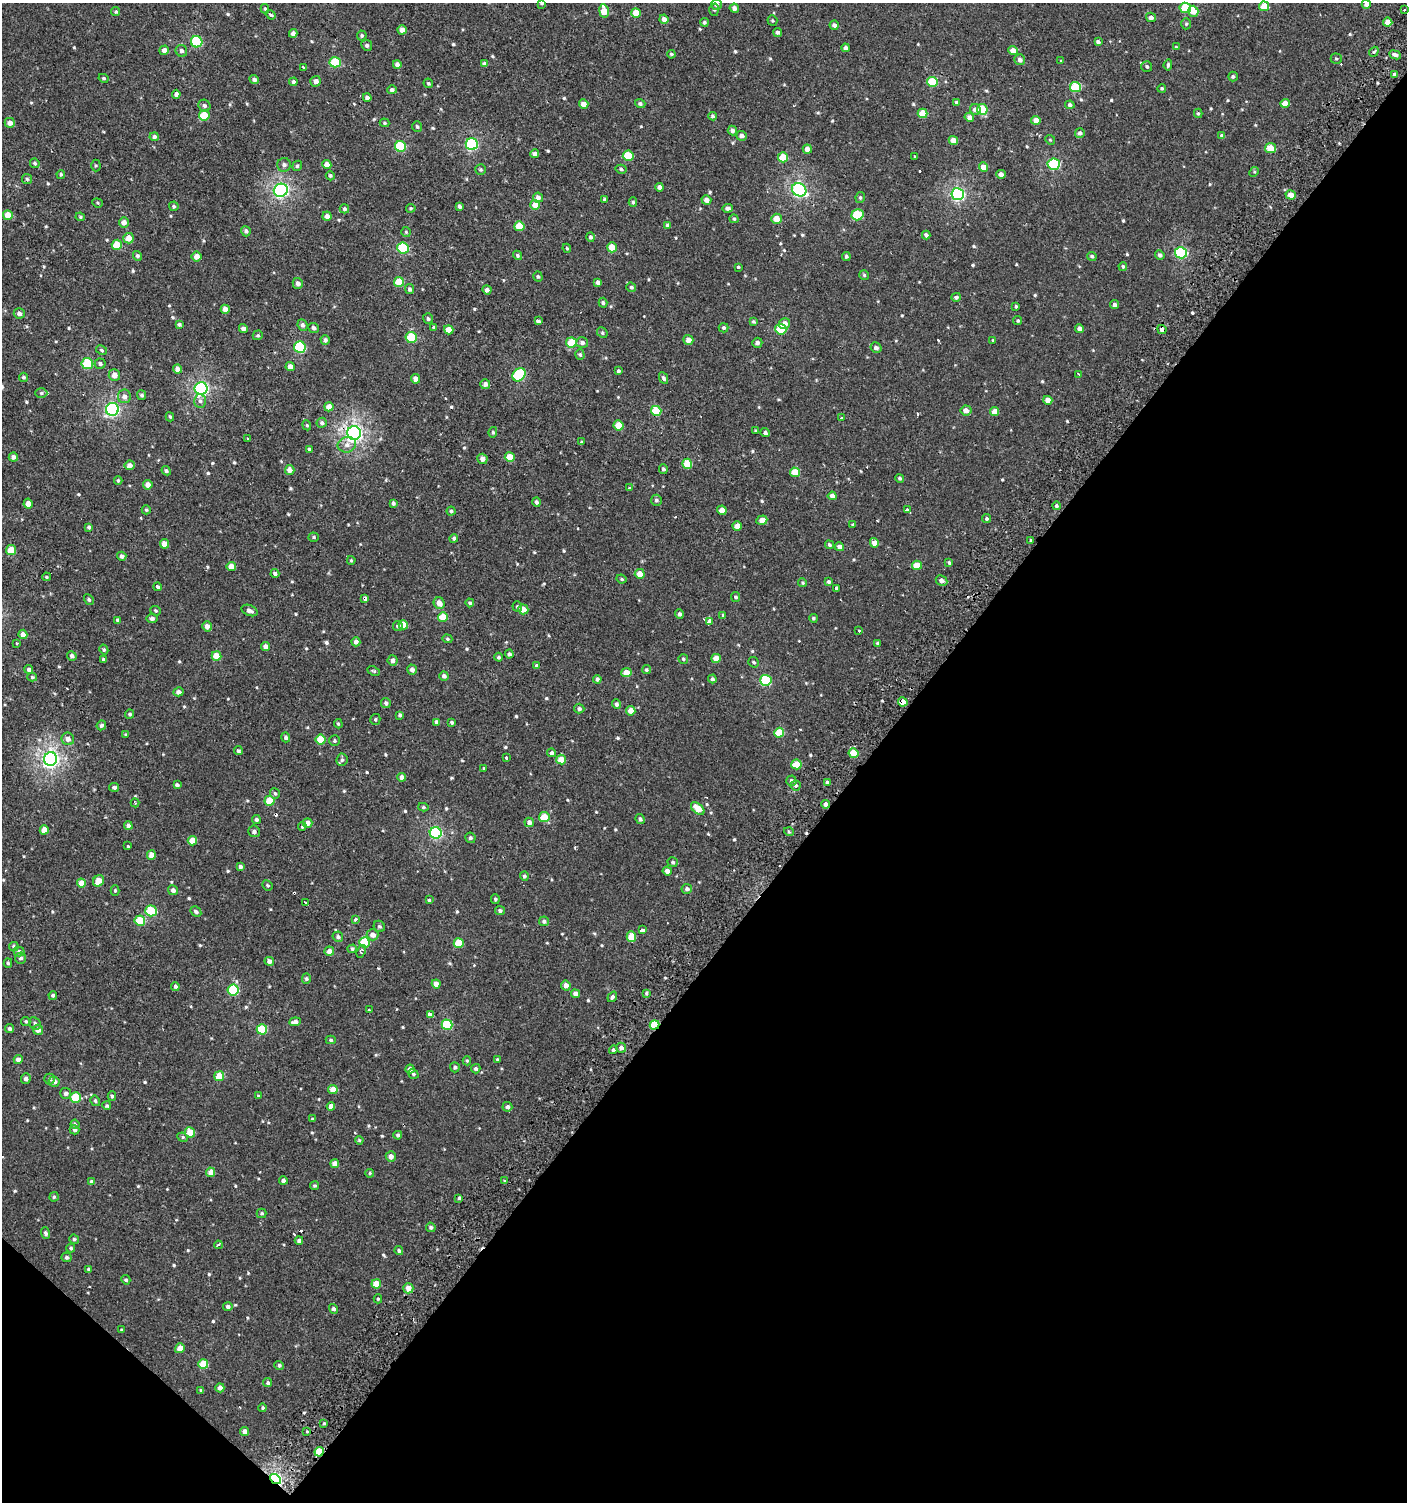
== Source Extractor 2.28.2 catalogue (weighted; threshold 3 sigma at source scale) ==
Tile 15 of 4 x 4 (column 3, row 4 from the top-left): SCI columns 3018-4422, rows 7-1506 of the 6059 x 6037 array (HDU 1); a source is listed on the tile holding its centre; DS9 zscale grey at full resolution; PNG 1409 x 1504 px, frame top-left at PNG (2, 3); each listed source drawn as its Kron ellipse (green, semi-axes under 4 px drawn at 4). Shown black and unused: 40% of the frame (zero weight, under 2 of 3 exposures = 2% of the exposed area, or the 3 px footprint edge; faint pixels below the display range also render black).
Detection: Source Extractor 2.28.2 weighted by HDU 2 'WHT'; one run over the whole footprint, this tile lists its part. Background 7.31e-04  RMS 0.0038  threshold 0.0169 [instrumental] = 3 sigma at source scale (4.5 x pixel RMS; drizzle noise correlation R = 1.50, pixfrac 1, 0.0396/0.0396 arcsec/px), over >= 5 px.
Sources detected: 667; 18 cosmic-ray / hot-pixel residue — neither listed nor drawn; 1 inside a brighter listed object's ellipse — not listed separately; of the other 648, all 500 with FLUX_AUTO >= 0.465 (the completeness limit of this list) listed and drawn (148 fainter detections not listed), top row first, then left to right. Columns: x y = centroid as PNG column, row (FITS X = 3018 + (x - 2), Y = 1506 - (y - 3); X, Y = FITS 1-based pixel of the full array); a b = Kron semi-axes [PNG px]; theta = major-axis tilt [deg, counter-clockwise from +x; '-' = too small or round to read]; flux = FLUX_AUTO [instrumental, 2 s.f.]
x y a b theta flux
541 3 4 3 - 0.53
1366 4 5 4 - 1.4
717 5 5 5 - 1.1
1264 6 5 5 - 6.7
734 8 5 4 - 1.4
1185 8 6 5 - 12
265 9 5 4 - 0.52
714 10 6 5 - 0.57
1404 10 3 2 - 0.78
604 11 7 5 -80 6
1193 11 5 5 - 4.8
116 12 4 4 - 0.53
636 13 5 5 - 5.4
271 15 5 4 - 0.85
1151 17 5 4 - 1.5
664 19 4 4 - 2.2
772 21 5 5 - 0.52
704 22 4 4 - 0.69
1388 22 4 4 - 3.3
1186 24 5 4 - 0.59
834 25 4 4 - 1.2
402 30 4 4 - 2.8
778 32 4 4 - 1.1
293 33 4 4 - 1.8
362 35 5 5 - 0.65
197 42 6 5 - 25
1098 42 4 3 - 0.87
367 45 5 5 - 0.84
1176 47 3 3 - 0.47
846 48 4 4 - 1.4
164 50 5 4 - 2
1013 50 5 4 - 2.8
181 51 6 5 - 1.2
1374 52 5 3 - 0.57
671 54 4 4 - 0.58
1395 55 6 4 -24 1.4
1336 59 6 5 - 0.57
1020 60 5 5 - 1.4
1061 61 3 2 - 1.3
335 62 5 5 - 15
397 64 4 4 - 1.1
484 64 4 4 - 1.5
1168 65 5 3 - 0.69
1147 66 5 5 - 0.75
303 67 3 2 - 0.75
1394 74 4 4 - 0.54
1233 76 5 5 - 0.77
103 78 5 4 - 0.58
254 79 5 4 - 1
316 81 5 5 - 1.6
293 82 4 4 - 0.98
932 82 5 5 - 13
428 83 5 4 - 0.54
1075 87 5 5 - 15
1162 88 4 4 - 0.56
392 90 5 4 - 0.83
176 94 4 4 - 1.4
367 97 4 4 - 1.1
957 102 4 4 - 0.8
1285 103 5 4 - 3.9
584 104 5 4 - 2.5
640 104 5 4 - 0.88
1070 105 5 4 - 0.89
204 106 6 5 - 1.1
975 109 5 5 - 1.9
982 109 5 5 - 14
923 113 5 4 - 7.4
1198 113 4 3 - 0.53
204 115 5 5 - 8.8
713 116 4 4 - 0.78
969 117 5 4 - 1.7
1036 120 5 4 - 2.9
10 123 5 5 - 1.9
384 123 5 4 - 0.52
417 127 5 5 - 0.65
732 131 5 4 - 1.4
1080 133 5 4 - 1.1
741 136 5 4 - 1.6
1222 136 4 4 - 1.3
154 137 4 4 - 1
953 140 5 4 - 3.3
1050 140 5 4 - 0.48
472 144 6 6 - 42
400 146 5 5 - 20
1271 148 5 5 - 6.7
807 149 4 4 - 2.3
535 154 4 4 - 1.5
628 156 5 5 - 12
914 156 3 3 - 0.91
783 157 5 5 - 8
35 163 5 4 - 0.67
1054 164 6 5 - 35
96 165 6 4 -89 0.53
284 165 7 6 - 1.1
327 165 4 4 - 3.5
297 166 5 4 - 0.79
983 167 4 4 - 3.5
481 169 5 5 - 0.63
621 169 5 4 - 0.71
1254 172 5 4 - 0.49
61 174 4 4 - 0.62
1001 174 4 4 - 1.5
330 176 4 4 - 0.57
27 179 5 5 - 0.59
659 187 4 4 - 1.4
281 190 7 6 - 89
799 190 7 6 - 76
958 194 6 6 - 68
1291 195 5 4 - 3.6
538 198 5 5 - 1.8
860 198 5 4 - 0.64
605 200 4 3 - 0.71
706 200 5 4 - 2.1
633 202 5 4 - 0.55
97 203 5 4 - 0.47
535 205 5 5 - 3.8
174 206 5 5 - 0.71
459 206 4 3 - 0.87
411 208 5 4 - 0.56
727 208 5 4 - 1.1
344 209 5 4 - 0.75
8 215 5 5 - 5.3
857 215 6 5 - 16
327 216 4 4 - 1.8
80 217 5 4 - 0.49
734 219 4 4 - 0.61
776 219 5 5 - 4.3
124 222 5 5 - 1.9
668 225 4 4 - 1.3
519 226 5 5 - 8.4
246 231 5 5 - 0.99
406 232 5 5 - 0.53
926 235 4 4 - 1.2
590 237 5 4 - 0.91
129 238 5 5 - 4.1
117 245 5 5 - 9.2
612 247 5 5 - 5.5
403 248 6 5 - 24
567 248 5 4 - 0.49
1181 253 6 5 - 39
517 255 5 4 - 0.65
1160 255 5 4 - 1.1
137 256 5 4 - 0.76
197 256 5 5 - 2.6
846 256 4 4 - 0.84
1092 256 5 4 - 0.83
1123 266 4 4 - 0.56
738 267 3 3 - 1.7
864 275 5 5 - 0.55
538 276 5 4 - 0.6
399 282 5 5 - 8.2
598 282 4 4 - 1.5
298 283 5 5 - 1.4
631 287 5 4 - 0.63
410 289 5 4 - 0.9
487 290 4 4 - 1.4
956 297 5 4 - 0.84
603 303 5 4 - 0.81
1114 305 4 4 - 1.2
1016 306 4 3 - 0.48
225 309 5 4 - 2.6
19 313 5 5 - 1.3
428 319 5 5 - 0.82
538 321 3 3 - 19
753 321 4 4 - 0.5
1018 321 4 4 - 0.56
784 323 5 5 - 2.4
179 324 4 4 - 0.72
302 325 6 5 - 1
434 327 3 3 - 6.4
314 328 5 4 - 1
724 328 5 4 - 0.65
243 329 4 4 - 1.5
781 329 5 5 - 16
1079 329 4 4 - 1.7
1162 329 5 4 - 8.2
449 330 5 4 - 4.1
602 333 6 5 - 0.59
258 335 5 4 - 0.64
411 337 5 5 - 18
325 340 5 4 - 0.97
688 340 5 5 - 2.6
993 340 4 3 - 0.47
582 342 6 5 - 1.3
571 343 5 5 - 8.3
757 343 5 5 - 1.3
300 347 6 5 - 26
876 348 6 5 - 1.3
101 350 6 4 -29 0.59
580 355 5 4 - 0.67
87 363 6 5 - 21
100 364 5 5 - 0.87
290 367 4 4 - 2.5
177 369 4 4 - 1.9
618 371 4 3 - 0.61
1079 374 3 2 - 0.53
114 375 6 6 - 2.7
519 375 7 5 46 25
24 377 4 4 - 0.68
663 378 6 4 -66 0.84
416 379 4 4 - 2.5
485 384 5 5 - 1.4
201 388 6 6 - 73
41 393 6 5 - 0.61
142 395 5 4 - 0.81
124 396 7 6 - 1.8
1048 400 4 4 - 3.2
200 401 7 6 - 1.1
329 407 4 4 - 3.3
112 409 6 6 - 71
966 410 5 5 - 2.3
656 411 5 5 - 12
994 411 4 4 - 3.4
170 417 5 3 - 0.56
841 417 3 3 - 1.7
322 423 5 5 - 0.87
307 425 5 4 - 0.5
618 425 5 5 - 6
756 431 4 3 - 0.56
493 432 5 4 - 0.63
354 433 7 7 - 130
765 433 4 4 - 0.83
248 439 3 3 - 1.1
581 442 3 3 - 1.1
347 445 9 7 17 2
309 449 4 3 - 0.73
13 457 4 4 - 1.4
510 457 5 5 - 7.6
482 459 5 5 - 1.7
687 464 5 5 - 8.6
130 465 5 5 - 2
663 469 5 4 - 0.68
290 470 5 5 - 2.5
166 471 5 4 - 0.75
795 472 5 4 - 6.9
900 478 4 4 - 0.8
118 480 4 4 - 0.47
148 485 4 4 - 2.5
630 488 3 3 - 6.4
832 496 4 4 - 2.1
656 500 5 5 - 0.73
537 502 5 4 - 0.91
393 503 4 3 - 0.91
28 504 5 4 - 3
1056 506 4 4 - 0.67
146 510 4 4 - 0.5
722 510 4 4 - 2.7
907 510 4 3 - 13
451 511 4 4 - 0.69
987 519 4 4 - 0.72
762 520 5 4 - 2.6
853 525 3 3 - 0.52
737 526 4 4 - 3.2
89 527 4 4 - 0.82
314 537 5 4 - 0.57
454 538 4 4 - 0.89
1031 541 3 3 - 0.7
874 543 5 4 - 2.9
164 544 5 4 - 3.5
829 545 4 4 - 0.68
839 547 5 4 - 1.4
11 550 5 5 - 7.4
122 556 4 4 - 1.1
351 560 4 3 - 0.51
949 563 4 4 - 0.92
917 565 5 4 - 5.4
231 566 5 4 - 3.2
275 573 4 4 - 0.98
640 574 5 5 - 4.1
46 577 4 3 - 0.5
622 579 5 3 - 0.52
941 580 6 5 - 1.9
829 582 4 3 - 0.83
803 583 4 4 - 0.59
157 587 4 3 - 3.6
837 588 3 3 - 11
736 597 5 4 - 0.77
365 598 4 3 - 2.9
89 600 5 4 - 0.66
439 603 6 5 - 2.9
470 603 4 4 - 0.69
517 607 5 4 - 0.56
523 609 5 5 - 3.5
249 610 8 5 -21 1.5
155 611 5 4 - 0.55
679 614 4 4 - 1.1
723 615 4 4 - 0.52
443 617 5 4 - 6.5
152 618 5 4 - 1.2
813 618 4 4 - 0.61
117 620 4 3 - 0.67
709 622 4 4 - 53
403 625 5 4 - 4.7
207 626 5 5 - 2.3
398 626 5 4 - 0.71
859 631 3 3 - 1.4
23 634 5 4 - 2.2
447 639 5 4 - 0.48
356 642 4 4 - 1.5
17 643 3 3 - 1.5
878 643 4 4 - 0.58
266 646 4 4 - 1.7
104 650 5 4 - 0.6
509 654 4 4 - 0.95
72 656 5 4 - 1.2
216 656 5 4 - 5.4
499 657 4 4 - 0.73
716 658 4 4 - 4.2
103 659 3 3 - 0.53
683 659 5 5 - 0.69
393 660 5 5 - 1.6
754 662 5 5 - 0.75
536 666 4 3 - 0.79
29 669 4 4 - 0.95
412 670 5 5 - 1.5
646 670 5 4 - 0.59
374 671 6 4 -25 0.57
626 672 5 4 - 3.8
444 676 5 4 - 1.2
32 677 5 4 - 0.5
597 679 4 4 - 1.3
712 679 4 4 - 0.99
766 680 5 5 - 24
179 692 5 4 - 1.7
903 702 4 4 - 3.2
386 703 5 5 - 1
616 704 5 4 - 1.3
579 709 5 5 - 0.88
631 711 4 4 - 4.2
130 714 4 4 - 0.65
400 715 4 4 - 0.87
375 719 5 5 - 0.56
437 722 4 4 - 1.2
452 722 4 3 - 0.74
338 724 5 4 - 0.5
101 725 5 4 - 0.71
779 733 5 5 - 11
126 735 4 3 - 0.51
286 737 5 4 - 1
68 739 6 6 - 1.9
321 739 5 5 - 8.1
335 741 5 5 - 0.6
238 751 4 4 - 0.71
551 753 4 4 - 0.78
853 753 5 4 - 8
506 758 3 3 - 0.94
51 759 7 6 - 130
342 760 6 5 - 0.8
561 760 5 5 - 5
796 764 5 5 - 7.7
484 768 4 4 - 0.49
402 777 4 4 - 1.7
791 781 5 5 - 1.1
827 782 3 3 - 0.61
177 785 4 3 - 1
796 785 5 5 - 0.8
114 787 5 4 - 0.92
275 793 5 5 - 0.77
269 801 5 5 - 7.6
135 803 4 3 - 0.47
826 804 4 4 - 2.1
423 807 5 4 - 0.56
698 808 8 5 -42 5.5
544 817 5 5 - 7
640 819 5 4 - 0.9
256 820 4 4 - 0.85
529 822 5 4 - 1.9
307 823 5 5 - 2.5
128 826 4 4 - 1.5
302 827 4 3 - 0.53
44 830 4 4 - 4.6
254 831 6 6 - 1.1
789 832 5 3 - 0.47
436 833 6 6 - 44
470 838 5 5 - 0.92
192 841 5 4 - 5.1
128 846 3 3 - 1
151 855 5 4 - 3.1
673 862 5 4 - 0.7
240 867 4 3 - 0.94
667 871 5 4 - 2
524 876 4 4 - 0.81
99 881 6 5 - 4.4
81 883 4 4 - 4.7
267 885 5 5 - 0.65
687 889 5 5 - 1.1
115 890 5 4 - 0.56
173 890 5 5 - 1.4
495 899 5 4 - 0.61
429 900 4 4 - 0.53
305 903 4 2 - 0.62
500 910 5 4 - 0.92
151 911 5 5 - 24
196 912 6 4 -47 1
355 919 3 3 - 1.7
140 921 5 5 - 9.7
544 921 5 5 - 1.1
379 926 6 5 - 0.82
642 930 4 3 - 3.3
373 935 6 5 - 2.3
338 937 5 5 - 0.98
631 937 5 4 - 6.3
365 942 5 5 - 15
459 943 5 5 - 8.9
14 946 5 4 - 0.91
352 949 5 4 - 0.71
19 951 5 5 - 1.1
329 951 5 4 - 2.3
361 952 6 3 68 0.95
20 958 5 5 - 0.9
269 961 5 4 - 1.7
8 963 5 4 - 0.53
306 978 5 4 - 0.61
436 984 4 4 - 2.6
566 985 5 4 - 2.3
175 986 4 4 - 0.88
233 990 5 5 - 25
646 993 3 3 - 0.62
575 994 4 4 - 2.3
53 995 4 4 - 0.75
612 997 5 4 - 0.99
369 1010 3 2 - 0.6
430 1014 4 3 - 6.5
26 1021 4 4 - 0.55
295 1022 6 4 7 1.9
35 1023 6 5 - 0.95
447 1025 5 5 - 21
654 1025 5 4 - 13
10 1029 4 4 - 0.9
262 1029 5 5 - 15
38 1030 5 5 - 2.4
331 1040 5 4 - 0.68
621 1048 5 5 - 1.4
613 1050 4 4 - 0.71
497 1059 4 3 - 0.5
18 1060 4 4 - 2
467 1061 4 4 - 0.47
455 1067 5 5 - 0.92
410 1069 4 4 - 1.3
476 1069 5 4 - 0.95
413 1074 5 4 - 0.62
219 1076 5 4 - 8.4
26 1079 5 5 - 1.5
49 1079 5 5 - 0.87
54 1082 5 5 - 1.7
333 1089 4 4 - 3.8
66 1093 5 5 - 1.1
112 1096 5 4 - 0.6
258 1096 4 3 - 0.55
76 1098 5 5 - 14
95 1101 5 4 - 0.72
107 1106 4 4 - 0.59
331 1106 4 4 - 2.6
507 1107 5 5 - 1
312 1119 4 3 - 0.54
75 1124 4 4 - 0.55
74 1130 5 4 - 0.97
190 1132 5 5 - 6.5
398 1135 4 4 - 0.82
183 1137 5 4 - 0.56
359 1140 4 4 - 0.49
391 1156 5 5 - 2
335 1164 4 4 - 2.8
211 1172 4 4 - 3
369 1173 4 3 - 0.53
283 1181 4 4 - 1.3
504 1181 3 3 - 3.6
92 1182 4 4 - 1.3
315 1186 4 4 - 0.57
54 1197 5 4 - 0.69
459 1198 4 3 - 0.6
262 1213 5 4 - 0.56
431 1227 5 4 - 0.91
45 1233 6 4 -69 0.92
74 1239 5 4 - 0.79
299 1240 4 3 - 0.88
218 1245 4 3 - 0.74
71 1248 4 4 - 0.61
399 1251 4 4 - 0.83
67 1257 5 4 - 0.95
88 1269 4 3 - 0.58
126 1280 5 4 - 0.67
376 1284 5 4 - 5.3
408 1288 5 5 - 3.1
378 1299 4 4 - 0.49
228 1307 4 4 - 1.1
333 1309 5 4 - 1
122 1330 3 3 - 0.56
180 1348 5 4 - 3.5
203 1364 5 5 - 10
279 1365 5 4 - 0.79
268 1383 4 4 - 0.88
220 1388 4 4 - 1.8
201 1390 4 3 - 0.52
263 1408 4 4 - 0.7
324 1423 3 3 - 0.53
245 1431 4 4 - 2
307 1431 3 3 - 0.47
319 1452 5 4 - 9.5
275 1479 6 4 -40 63
Overlapping masked pixels (flux is a lower limit): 9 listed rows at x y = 1162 329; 354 433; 365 598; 903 702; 826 804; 447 1025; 654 1025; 319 1452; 275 1479
Isophote crosses this tile's border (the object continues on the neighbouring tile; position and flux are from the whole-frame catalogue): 2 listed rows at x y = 541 3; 1366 4